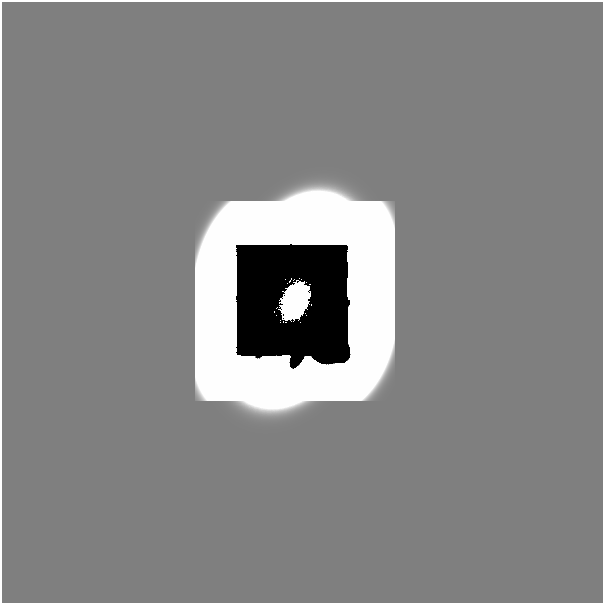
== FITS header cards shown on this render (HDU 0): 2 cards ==
NAXIS1  =                  601
NAXIS2  =                  601

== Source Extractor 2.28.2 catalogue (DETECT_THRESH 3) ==
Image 601 x 601 px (HDU 0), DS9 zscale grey, 1 PNG px = 1 image px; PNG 605 x 605 px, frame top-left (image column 1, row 601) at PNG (2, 2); no overlay
Background 1.12e-44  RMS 9.2e-33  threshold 2.75e-32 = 3 sigma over >= 5 px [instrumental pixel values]
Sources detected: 8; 4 with non-positive FLUX_AUTO (blend fragments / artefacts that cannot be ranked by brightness) are not listed; the other 4 listed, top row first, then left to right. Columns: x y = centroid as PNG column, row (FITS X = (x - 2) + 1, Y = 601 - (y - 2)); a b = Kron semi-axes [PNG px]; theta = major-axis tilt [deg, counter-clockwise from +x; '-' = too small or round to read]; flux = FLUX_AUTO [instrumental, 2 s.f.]
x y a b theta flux
285 279 2 2 - 8.3e-03
295 300 25 17 67 4.2e+01
276 315 2 2 - 3.7e-03
575 591 47 27 0 1.2e-15
At the frame edge (FLAGS 8, measured only in part): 1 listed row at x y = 575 591
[4 non-positive-flux detections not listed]